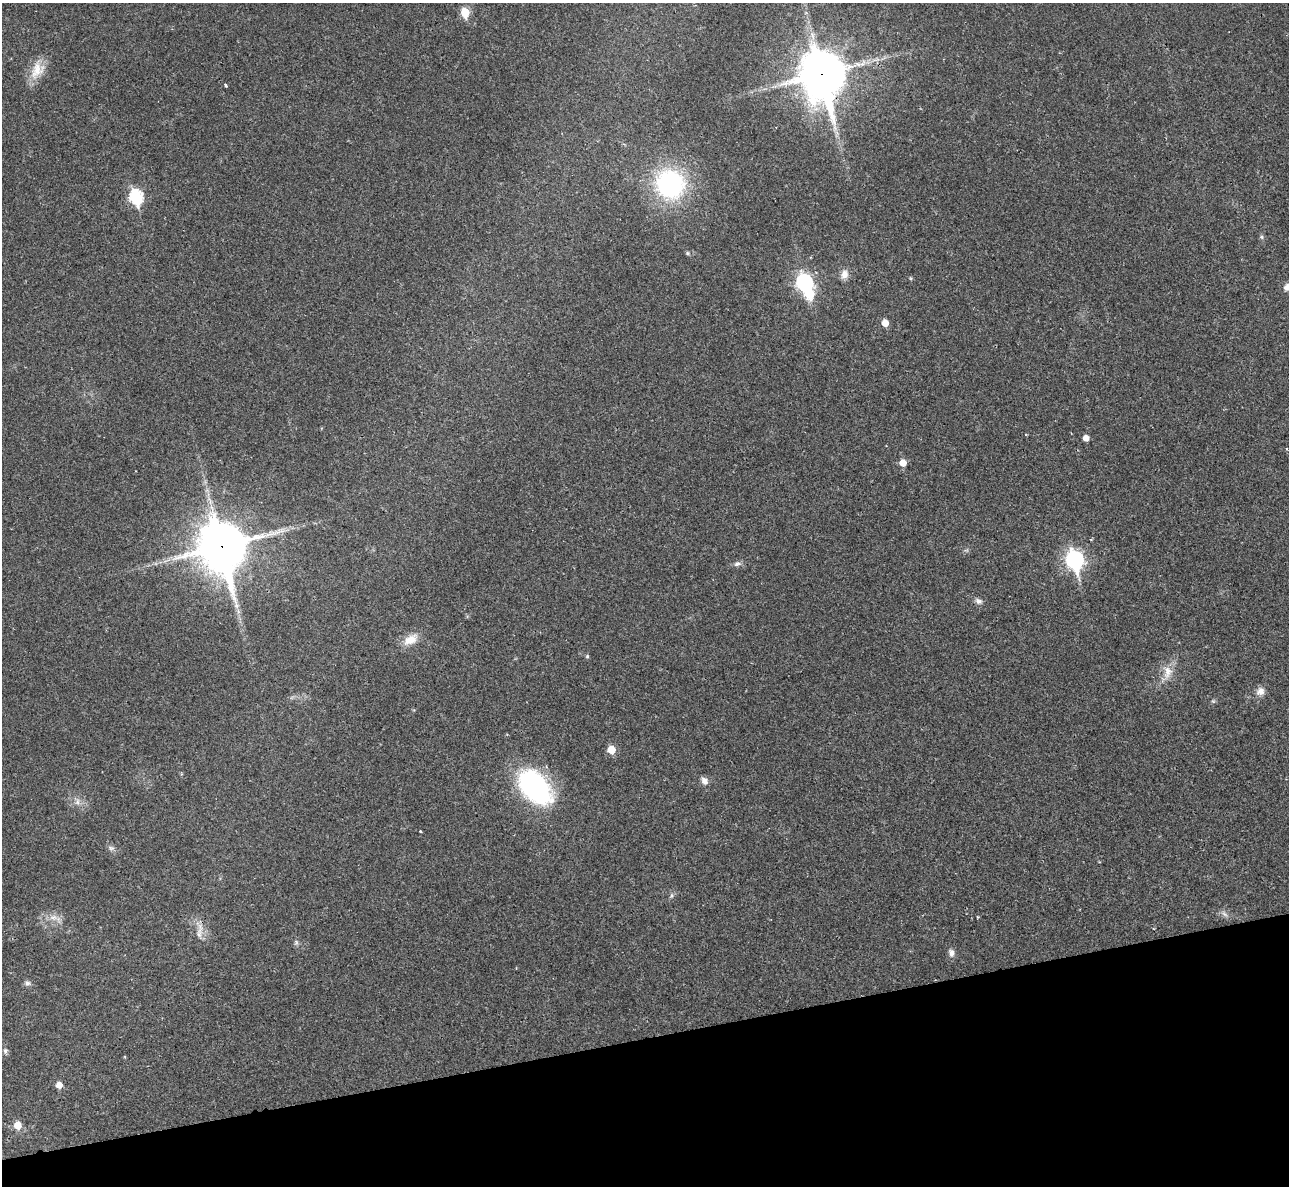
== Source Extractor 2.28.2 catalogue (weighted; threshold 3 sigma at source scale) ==
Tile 14 of 4 x 4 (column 2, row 4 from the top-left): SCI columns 1300-2586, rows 305-1488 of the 5213 x 5195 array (HDU 1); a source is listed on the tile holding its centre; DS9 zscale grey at full resolution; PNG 1291 x 1188 px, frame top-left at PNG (2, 3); no overlay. Shown black and unused: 13% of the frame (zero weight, under 2 of 3 exposures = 3% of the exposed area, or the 3 px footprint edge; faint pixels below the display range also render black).
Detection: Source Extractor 2.28.2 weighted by HDU 2 'WHT'; one run over the whole footprint, this tile lists its part. Background 0.0288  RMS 0.0041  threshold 0.0184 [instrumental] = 3 sigma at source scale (4.5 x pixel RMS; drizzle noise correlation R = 1.50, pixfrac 1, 0.05/0.05 arcsec/px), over >= 5 px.
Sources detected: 45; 1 too faint to see at this stretch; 1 inside a brighter object's white glare — not listed; the other 43 listed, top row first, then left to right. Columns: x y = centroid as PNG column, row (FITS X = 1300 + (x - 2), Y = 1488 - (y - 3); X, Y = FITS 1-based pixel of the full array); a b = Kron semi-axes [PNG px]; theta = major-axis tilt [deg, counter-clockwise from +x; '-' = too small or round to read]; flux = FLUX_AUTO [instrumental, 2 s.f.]
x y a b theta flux
465 12 6 5 - 15
37 70 27 16 67 8.1
822 74 20 15 -78 1300
226 85 4 3 - 0.77
670 184 28 26 -50 68
136 197 8 6 -75 54
1261 237 7 5 -23 0.75
687 253 5 5 - 0.56
844 274 13 9 76 3.1
910 278 5 3 - 0.44
804 283 8 7 - 100
1287 286 11 7 46 2.6
885 323 5 5 - 5.3
1086 438 5 5 - 3.4
903 463 6 6 - 4.6
222 547 20 18 -75 1500
966 550 7 4 -18 0.63
1074 560 9 7 -73 140
737 564 10 7 10 1.5
978 601 11 7 -26 1.7
411 639 21 12 31 6.1
587 656 6 5 - 0.59
1167 673 27 13 70 6.6
1260 691 11 10 - 3
1213 701 6 6 - 0.68
507 734 4 4 - 0.41
611 750 6 5 - 8.9
704 781 10 7 -55 2.3
536 787 36 22 -50 82
77 801 13 8 -72 2.8
420 831 3 2 - 0.39
111 848 10 7 -27 1.5
671 896 7 5 73 0.96
1224 914 12 6 -42 1.6
977 917 5 3 - 0.34
55 918 23 9 -23 4.2
199 930 30 10 -88 4.7
296 942 8 6 89 0.99
951 953 10 8 -78 2.1
27 983 10 7 -11 1.3
5 1051 7 6 - 1.1
59 1085 6 6 - 3.4
17 1125 6 6 - 6.8
Overlapping masked pixels (flux is a lower limit): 3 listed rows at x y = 822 74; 222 547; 199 930
Isophote crosses this tile's border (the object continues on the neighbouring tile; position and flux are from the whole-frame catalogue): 1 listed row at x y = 1287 286